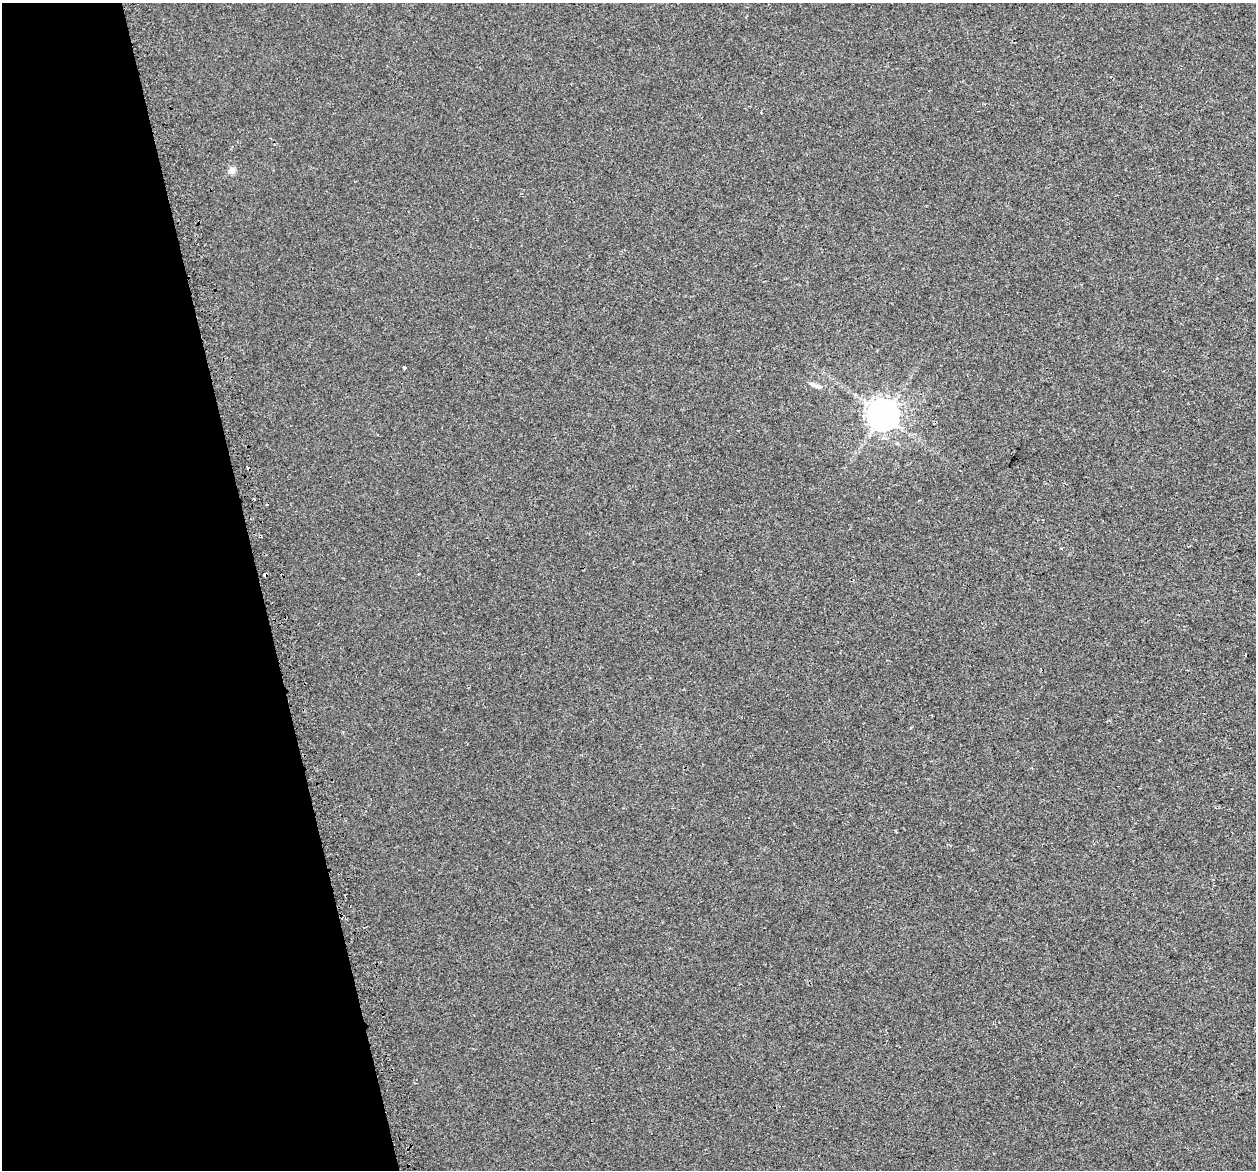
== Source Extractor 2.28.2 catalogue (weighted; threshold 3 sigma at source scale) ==
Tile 5 of 4 x 4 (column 1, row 2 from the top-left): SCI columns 30-1283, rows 2436-3603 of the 5073 x 4815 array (HDU 1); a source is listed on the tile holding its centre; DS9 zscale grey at full resolution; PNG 1258 x 1172 px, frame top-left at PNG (2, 3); no overlay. Shown black and unused: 21% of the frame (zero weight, under 2 of 3 exposures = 2% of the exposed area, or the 3 px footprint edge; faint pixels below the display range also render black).
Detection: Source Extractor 2.28.2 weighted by HDU 2 'WHT'; one run over the whole footprint, this tile lists its part. Background 0.00221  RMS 0.0046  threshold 0.0207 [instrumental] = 3 sigma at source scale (4.5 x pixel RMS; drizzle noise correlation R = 1.50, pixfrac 1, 0.0396/0.0396 arcsec/px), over >= 5 px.
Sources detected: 12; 4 cosmic-ray / hot-pixel residue — not listed; the other 8 listed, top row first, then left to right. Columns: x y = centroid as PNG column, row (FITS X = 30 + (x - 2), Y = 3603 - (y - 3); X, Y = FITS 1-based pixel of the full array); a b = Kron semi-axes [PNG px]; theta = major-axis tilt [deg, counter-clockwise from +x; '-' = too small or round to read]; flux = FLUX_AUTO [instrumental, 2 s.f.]
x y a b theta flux
232 170 9 8 - 2.2
404 368 4 3 - 1.8
816 386 17 5 -17 2.4
883 415 9 9 - 730
897 443 3 3 - 2
1061 548 3 2 - 0.47
419 574 3 2 - 0.33
265 575 4 4 - 5.3
Overlapping masked pixels (flux is a lower limit): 1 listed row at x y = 265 575